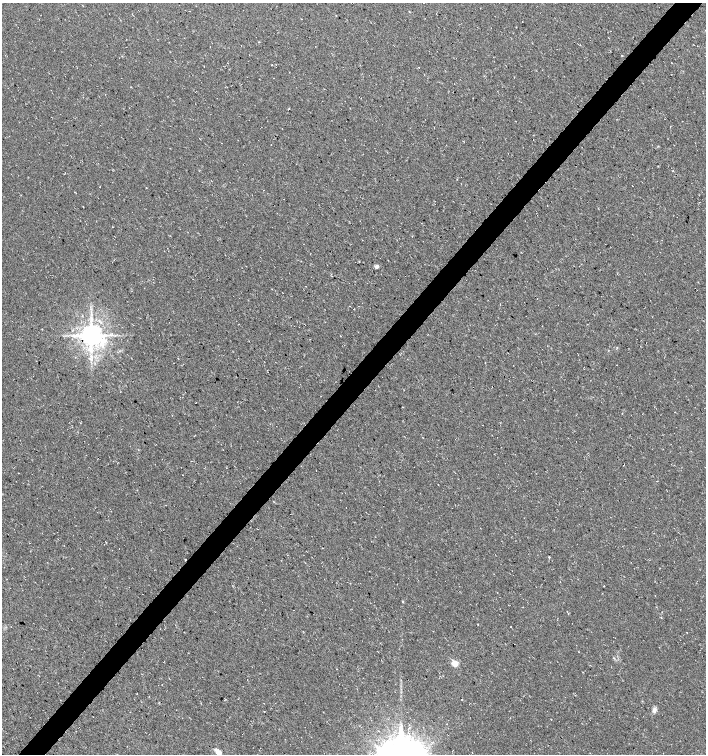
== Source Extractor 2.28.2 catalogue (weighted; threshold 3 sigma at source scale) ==
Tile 10 of 4 x 4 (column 2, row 3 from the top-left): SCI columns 1643-3050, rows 1505-3008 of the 6032 x 6030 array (HDU 1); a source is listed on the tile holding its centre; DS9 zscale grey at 2 x 2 block average (1 PNG px = mean of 2 x 2 image px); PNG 708 x 756 px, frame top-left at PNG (2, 3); no overlay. Shown black and unused: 4% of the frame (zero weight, under 3 of 4 exposures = <1% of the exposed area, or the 3 px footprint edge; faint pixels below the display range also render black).
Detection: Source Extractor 2.28.2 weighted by HDU 2 'WHT'; one run over the whole footprint, this tile lists its part. Background 0.00754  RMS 0.0039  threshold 0.0178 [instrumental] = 3 sigma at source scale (4.5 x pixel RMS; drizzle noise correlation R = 1.50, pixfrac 1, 0.0396/0.0396 arcsec/px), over >= 5 px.
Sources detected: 19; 1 cosmic-ray / hot-pixel residue — not listed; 1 inside a brighter listed object's ellipse — not listed separately; the other 17 listed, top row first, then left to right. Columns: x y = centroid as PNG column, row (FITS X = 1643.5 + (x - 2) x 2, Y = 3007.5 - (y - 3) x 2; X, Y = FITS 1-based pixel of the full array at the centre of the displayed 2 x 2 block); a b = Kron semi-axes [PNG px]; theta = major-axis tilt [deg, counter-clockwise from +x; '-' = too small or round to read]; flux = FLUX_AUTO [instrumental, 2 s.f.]
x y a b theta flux
409 12 2 2 - 0.44
301 19 2 2 - 0.34
454 84 2 2 - 0.34
271 145 2 2 - 0.26
377 266 4 3 - 4.6
91 335 5 5 - 1200
89 358 4 2 - 1.4
194 436 2 2 - 0.34
185 560 2 2 - 3.5
604 586 2 2 - 0.35
403 601 3 2 - 0.63
265 609 2 2 - 0.33
687 632 2 2 - 0.42
455 663 3 3 - 28
654 710 8 5 87 2.9
264 711 2 2 - 0.33
217 751 9 6 -67 3.9
Overlapping masked pixels (flux is a lower limit): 1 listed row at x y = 185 560
Diffuse or blended objects may show on this block-average render without a row.